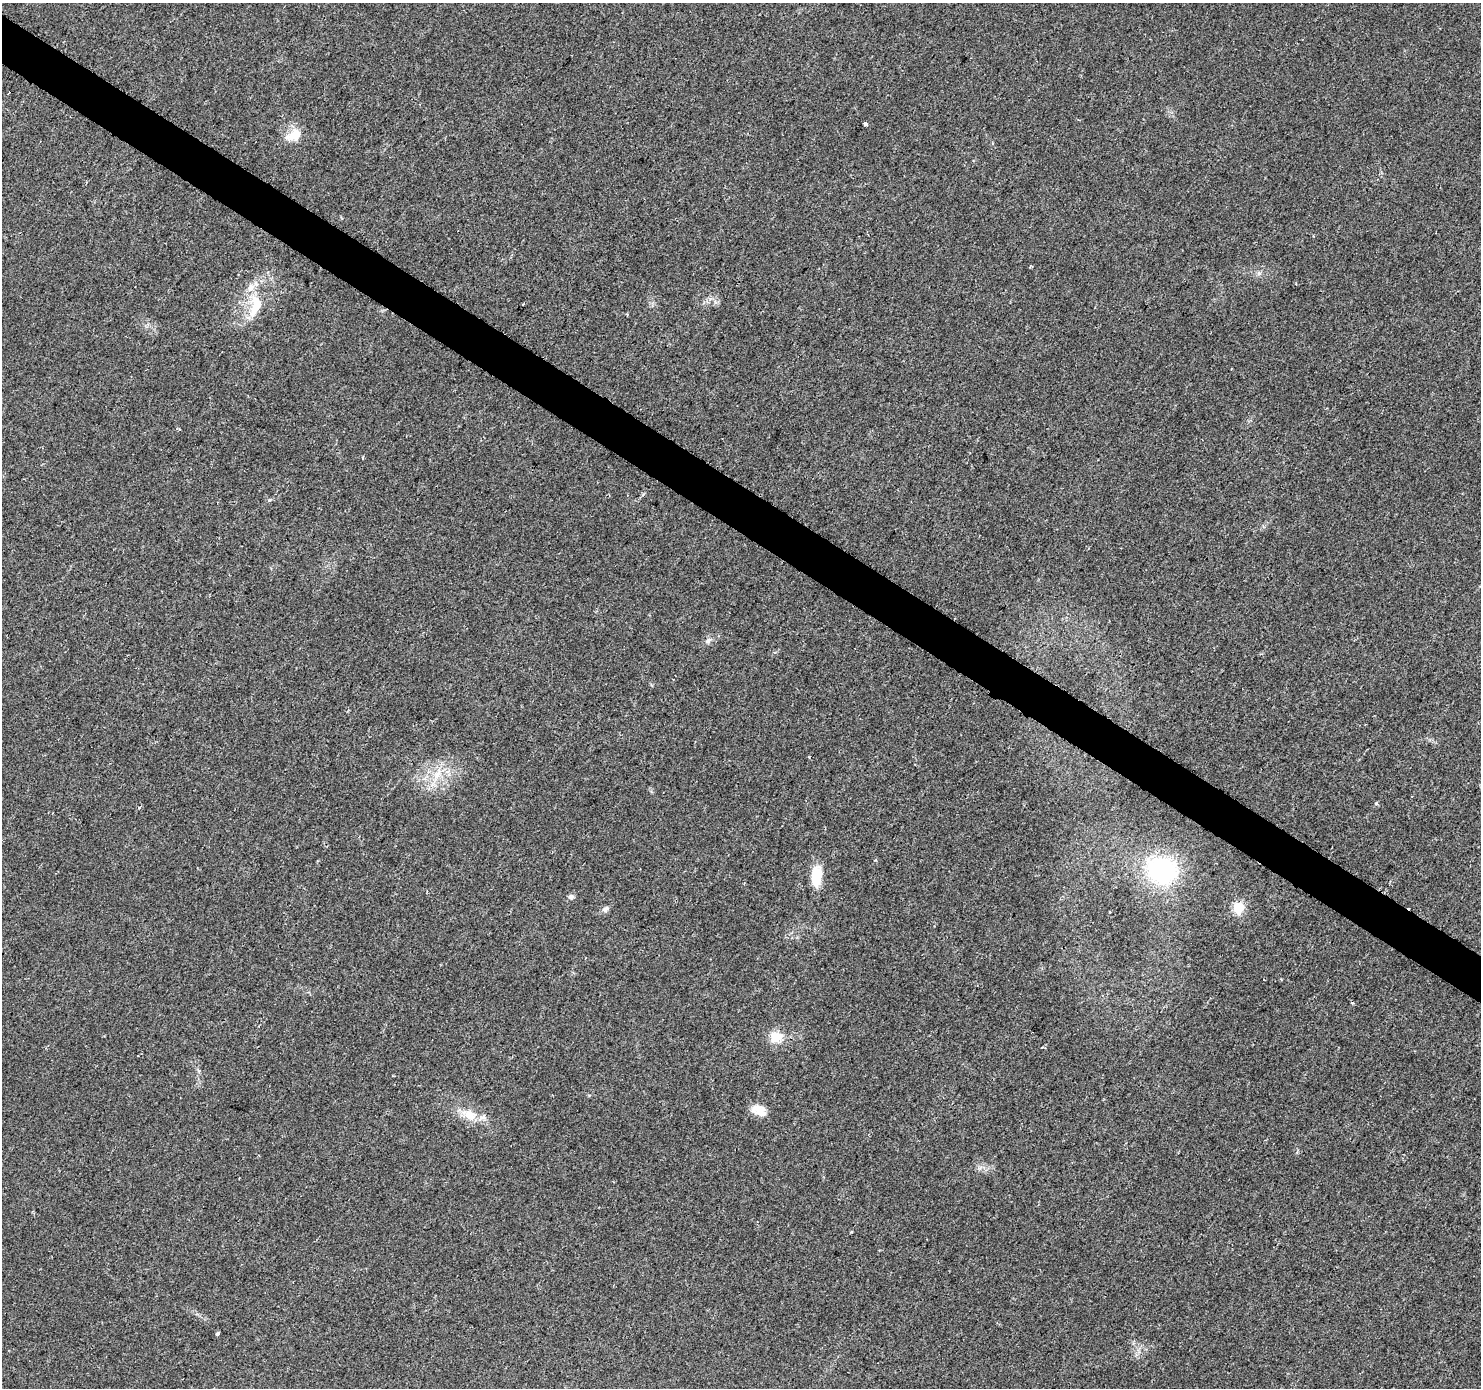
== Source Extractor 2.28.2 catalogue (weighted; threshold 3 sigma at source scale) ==
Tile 11 of 4 x 4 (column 3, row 3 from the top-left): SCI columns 2975-4453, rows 1647-3032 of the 5937 x 5994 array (HDU 1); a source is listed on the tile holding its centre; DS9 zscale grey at full resolution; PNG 1483 x 1390 px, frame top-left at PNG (2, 3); no overlay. Shown black and unused: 3% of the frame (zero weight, under 2 of 3 exposures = <1% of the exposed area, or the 3 px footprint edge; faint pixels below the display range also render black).
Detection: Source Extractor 2.28.2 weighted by HDU 2 'WHT'; one run over the whole footprint, this tile lists its part. Background 0.0277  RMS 0.0055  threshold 0.0247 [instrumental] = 3 sigma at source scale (4.5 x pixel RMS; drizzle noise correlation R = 1.50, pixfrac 1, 0.0396/0.0396 arcsec/px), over >= 5 px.
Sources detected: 25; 3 cosmic-ray / hot-pixel residue — not listed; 1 inside a brighter listed object's ellipse — not listed separately; the other 21 listed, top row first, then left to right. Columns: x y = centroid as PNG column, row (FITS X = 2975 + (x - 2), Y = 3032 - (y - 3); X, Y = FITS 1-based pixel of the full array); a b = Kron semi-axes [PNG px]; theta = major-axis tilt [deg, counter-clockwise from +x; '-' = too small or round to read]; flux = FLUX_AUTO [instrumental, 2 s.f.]
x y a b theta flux
865 124 4 3 - 2.9
294 135 22 13 31 9.2
255 306 36 15 76 18
179 429 4 3 - 0.67
362 457 4 3 - 0.56
269 500 4 3 - 1.2
708 641 10 6 39 1.9
437 774 16 8 53 6.8
1376 803 4 3 - 1.4
139 808 5 3 - 0.55
1162 870 31 26 -21 66
816 876 21 11 84 15
571 897 7 7 - 1.5
1238 908 6 6 - 41
605 909 9 7 48 1.9
1110 912 3 2 - 0.4
776 1037 15 13 18 9
759 1110 19 11 -24 6.6
469 1114 23 13 -21 9.8
852 1232 4 3 - 0.49
218 1334 3 3 - 2.2
Unlisted compact peaks at least as high as the median listed source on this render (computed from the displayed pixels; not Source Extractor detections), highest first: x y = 1259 273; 809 757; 875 860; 643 494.